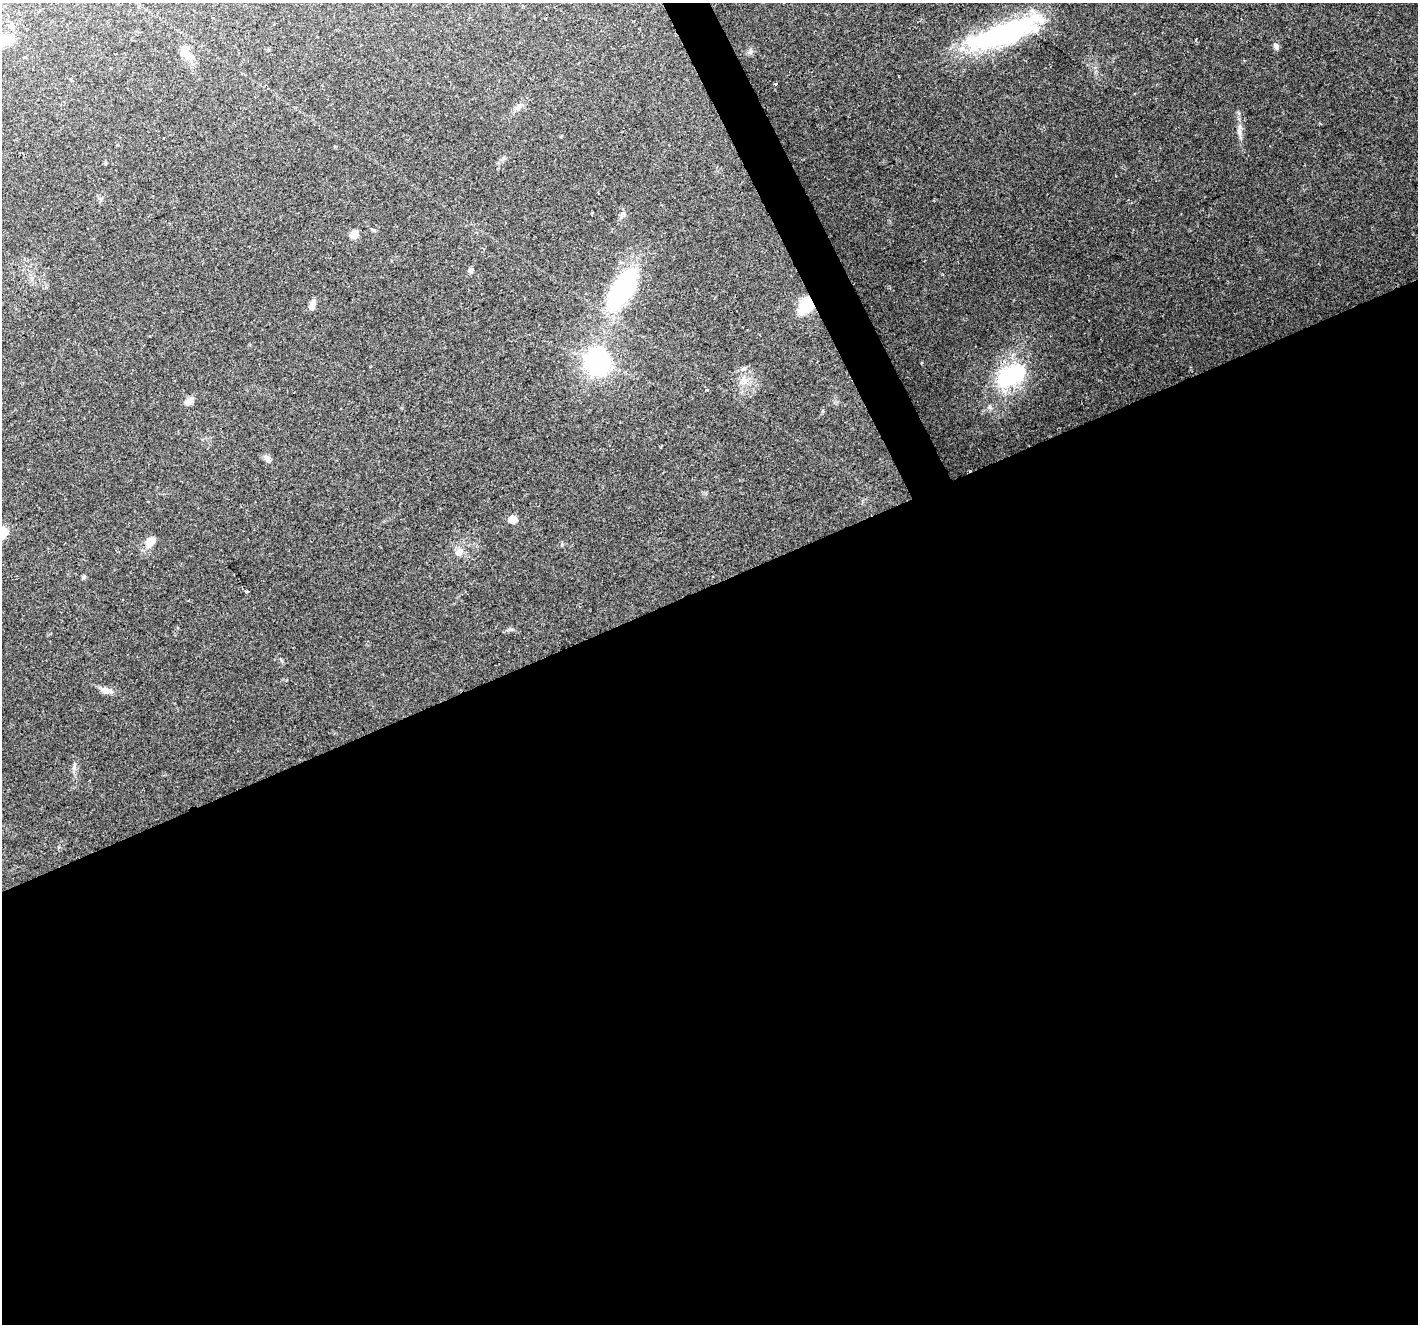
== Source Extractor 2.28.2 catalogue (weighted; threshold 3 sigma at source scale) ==
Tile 15 of 4 x 4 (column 3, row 4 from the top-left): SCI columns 2831-4246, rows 91-1412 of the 5664 x 5527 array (HDU 1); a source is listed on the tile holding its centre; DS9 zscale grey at full resolution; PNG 1420 x 1326 px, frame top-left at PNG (2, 3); no overlay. Shown black and unused: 57% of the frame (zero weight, under 2 of 3 exposures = <1% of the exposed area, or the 3 px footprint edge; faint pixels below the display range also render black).
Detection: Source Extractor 2.28.2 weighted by HDU 2 'WHT'; one run over the whole footprint, this tile lists its part. Background 0.148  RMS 0.0075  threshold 0.034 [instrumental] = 3 sigma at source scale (4.5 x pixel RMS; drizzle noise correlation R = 1.50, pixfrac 1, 0.0396/0.0396 arcsec/px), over >= 5 px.
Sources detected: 24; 1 inside a brighter object's white glare — not listed; the other 23 listed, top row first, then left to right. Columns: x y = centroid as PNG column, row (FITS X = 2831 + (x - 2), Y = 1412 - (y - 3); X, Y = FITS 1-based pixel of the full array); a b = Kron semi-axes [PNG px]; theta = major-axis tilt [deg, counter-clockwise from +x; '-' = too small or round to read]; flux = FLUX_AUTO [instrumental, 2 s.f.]
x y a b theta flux
12 26 6 5 - 1.5
1001 35 82 22 19 110
1196 39 3 2 - 0.81
1276 46 8 6 -53 2
776 84 3 3 - 2.3
1239 131 10 4 85 2.3
354 235 9 8 - 5.2
471 270 7 6 - 1.7
622 289 45 19 57 93
312 304 10 6 73 5.4
807 305 13 9 53 30
597 362 8 8 - 620
1011 375 31 19 31 64
707 390 3 3 - 0.7
188 401 11 7 32 3.9
268 459 10 6 -58 2.5
512 519 6 5 - 12
2 532 13 10 74 9.3
150 541 13 9 54 6.5
459 552 10 8 35 4.3
84 577 6 4 33 1.3
247 591 4 3 - 3
105 690 13 8 -15 4.6
Overlapping masked pixels (flux is a lower limit): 1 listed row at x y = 807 305
Isophote crosses this tile's border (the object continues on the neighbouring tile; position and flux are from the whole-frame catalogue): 1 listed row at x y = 2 532
Unlisted compact peaks at least as high as the median listed source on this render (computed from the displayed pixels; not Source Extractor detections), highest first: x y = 990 407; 750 52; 511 629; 74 767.